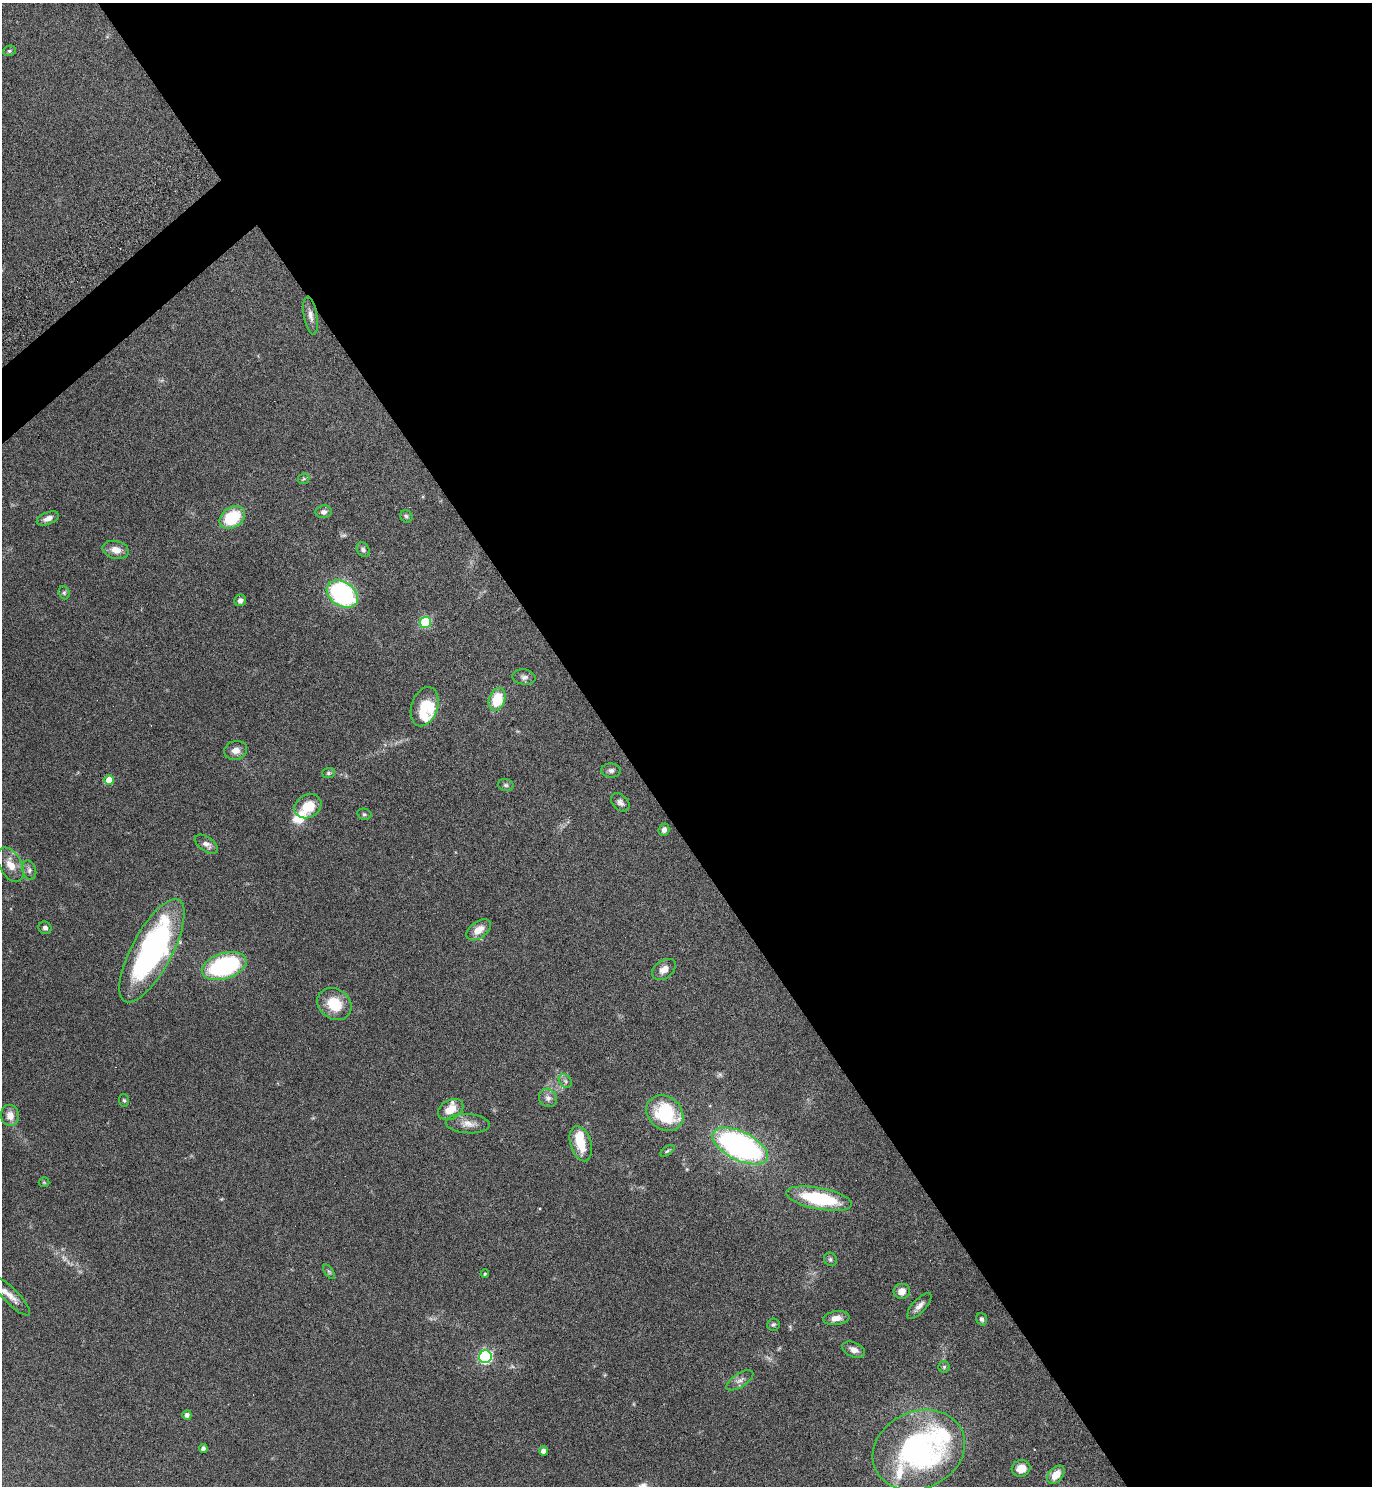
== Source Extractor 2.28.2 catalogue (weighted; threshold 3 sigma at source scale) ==
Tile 8 of 4 x 4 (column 4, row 2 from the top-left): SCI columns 4308-5677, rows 3020-4503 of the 6013 x 6036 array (HDU 1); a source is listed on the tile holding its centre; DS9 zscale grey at full resolution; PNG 1374 x 1488 px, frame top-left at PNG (2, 3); each listed source drawn as its Kron ellipse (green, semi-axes under 4 px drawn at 4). Shown black and unused: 56% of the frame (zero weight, under 4 of 7 exposures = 3% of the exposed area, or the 3 px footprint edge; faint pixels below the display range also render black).
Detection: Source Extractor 2.28.2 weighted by HDU 2 'WHT'; one run over the whole footprint, this tile lists its part. Background 0.0469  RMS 0.0039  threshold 0.0159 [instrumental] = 3 sigma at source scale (4.09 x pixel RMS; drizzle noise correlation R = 1.36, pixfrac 0.8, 0.05/0.05 arcsec/px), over >= 5 px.
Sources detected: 76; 3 too faint to see at this stretch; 1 inside a brighter object's white glare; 1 cosmic-ray / hot-pixel residue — neither listed nor drawn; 6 inside a brighter listed object's ellipse — not listed separately; the other 65 listed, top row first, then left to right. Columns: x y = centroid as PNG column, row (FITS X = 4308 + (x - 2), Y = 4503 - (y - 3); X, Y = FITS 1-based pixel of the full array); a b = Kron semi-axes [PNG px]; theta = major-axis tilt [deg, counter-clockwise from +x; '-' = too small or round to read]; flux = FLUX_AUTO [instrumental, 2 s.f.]
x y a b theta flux
9 51 6 5 - 0.66
311 316 19 6 -81 2.3
304 479 6 5 - 0.53
324 512 8 6 7 1.4
406 516 6 5 - 0.79
232 517 14 10 35 17
48 518 11 6 22 2.1
116 550 13 9 -13 3.4
363 550 8 6 -59 1.1
64 593 7 5 -68 0.74
342 594 17 12 -33 59
240 600 6 5 - 1.4
425 622 6 6 - 28
524 677 12 7 -8 1.5
497 699 12 8 72 11
425 707 20 13 72 11
236 750 11 9 15 2.5
611 770 9 7 -4 1.2
328 773 6 5 - 0.71
109 780 5 5 - 7.6
506 785 8 5 -15 0.75
620 802 11 7 -43 1.4
308 806 14 11 30 7.9
364 814 7 5 -14 0.63
664 830 6 5 - 1.5
206 844 13 7 -34 2
11 865 18 11 -62 5.1
29 870 10 7 -73 1.3
45 928 7 6 - 1.1
478 930 14 8 35 4.4
152 951 57 20 62 93
224 966 23 13 17 48
664 969 13 9 35 2.8
334 1004 18 15 -36 9.9
565 1081 7 5 -47 0.94
548 1098 9 8 - 1.9
124 1100 6 5 - 0.6
451 1109 13 9 29 5.1
665 1113 20 16 -41 24
10 1115 10 9 - 3.3
468 1124 22 9 -4 3.4
581 1144 18 10 -73 9.2
740 1146 30 14 -26 100
667 1151 8 4 35 0.63
44 1182 5 5 - 0.41
819 1199 33 10 -11 28
830 1259 7 6 - 0.79
329 1272 8 4 -54 0.55
485 1274 4 3 - 0.42
902 1291 8 7 - 3.1
10 1296 26 7 -45 3.7
919 1306 17 6 48 2.1
836 1318 13 7 8 2.8
982 1319 6 5 - 0.81
773 1324 6 6 - 0.66
854 1350 12 7 -23 2.1
485 1357 6 6 - 59
944 1367 6 5 - 0.68
740 1380 15 7 32 1.8
187 1415 4 4 - 1.3
203 1448 4 4 - 1
919 1450 48 38 25 93
544 1451 4 4 - 1.9
1021 1468 9 8 - 3.9
1056 1475 10 7 49 4.9
Isophote crosses this tile's border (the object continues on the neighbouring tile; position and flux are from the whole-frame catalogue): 1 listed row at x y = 10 1296